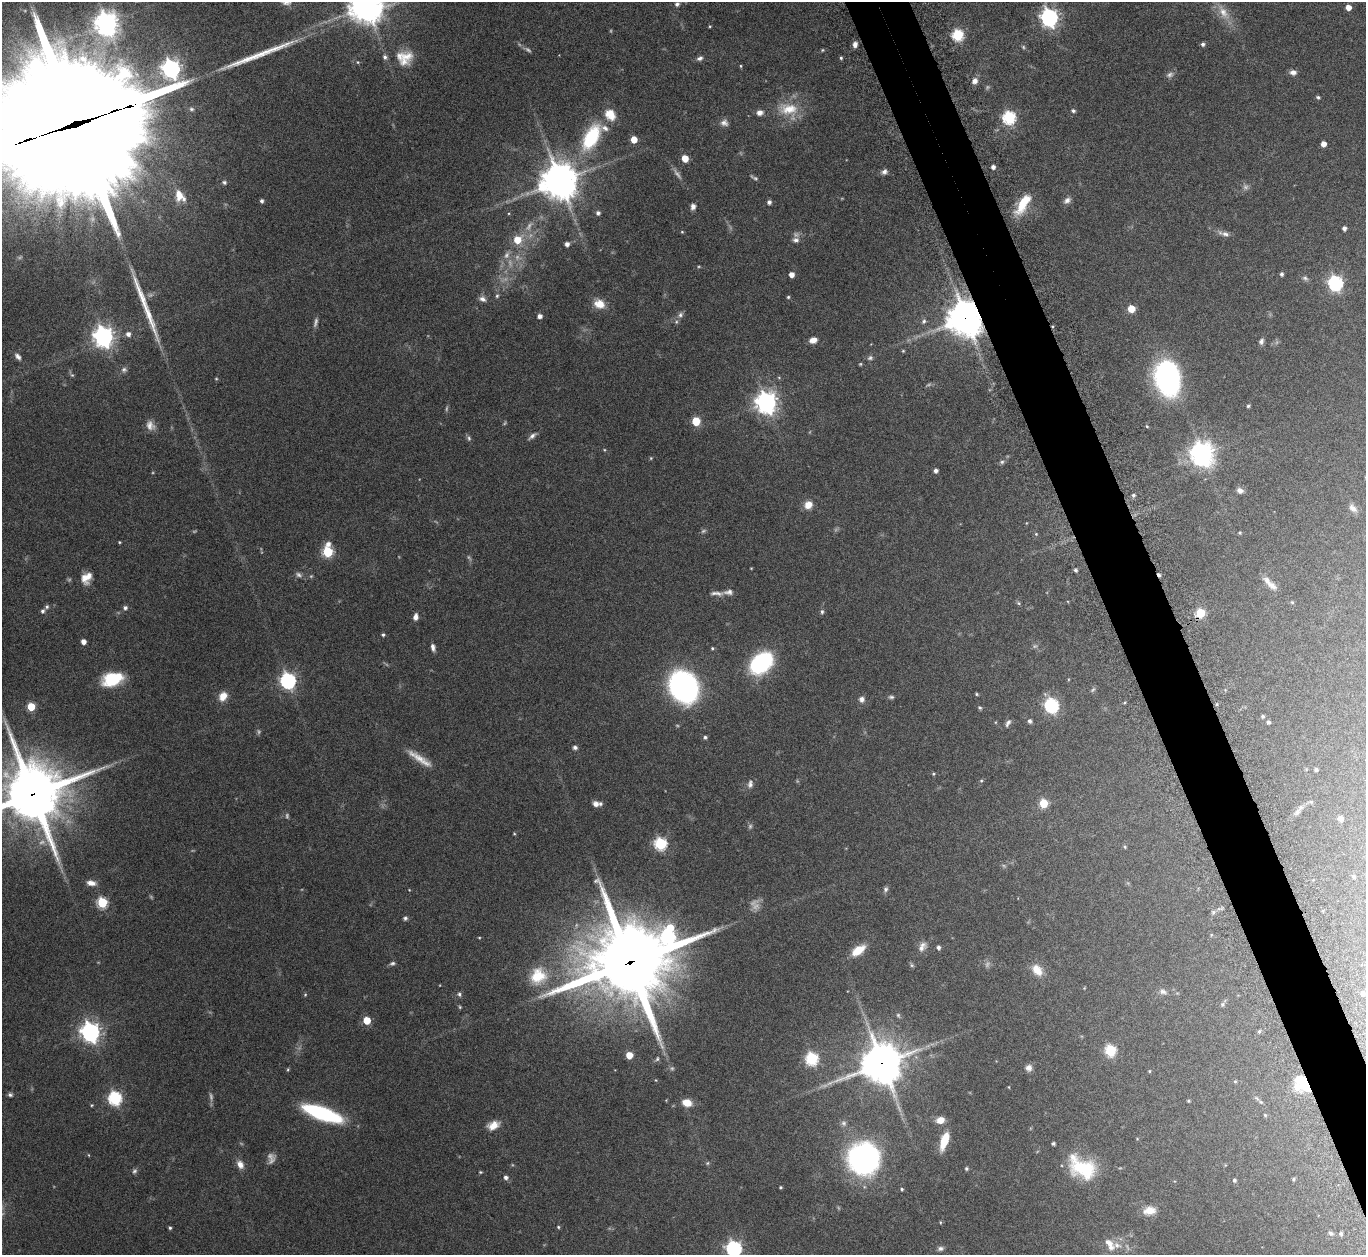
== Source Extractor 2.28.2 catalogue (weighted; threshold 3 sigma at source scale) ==
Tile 6 of 4 x 4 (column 2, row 2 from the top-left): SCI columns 1409-2772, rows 2700-3952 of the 5546 x 5534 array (HDU 1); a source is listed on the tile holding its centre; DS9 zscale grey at full resolution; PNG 1368 x 1257 px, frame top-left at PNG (2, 2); no overlay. Shown black and unused: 4% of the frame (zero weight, under 8 of 15 exposures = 4% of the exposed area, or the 3 px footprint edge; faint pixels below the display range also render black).
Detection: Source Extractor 2.28.2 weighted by HDU 2 'WHT'; one run over the whole footprint, this tile lists its part. Background 0.0793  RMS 0.0027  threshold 0.011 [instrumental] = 3 sigma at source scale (4.09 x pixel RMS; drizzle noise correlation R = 1.36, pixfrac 0.8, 0.05/0.05 arcsec/px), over >= 5 px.
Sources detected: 272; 44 too faint to see at this stretch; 1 cosmic-ray / hot-pixel residue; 3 long thin detections or spike segments (spike, bleed or trail) — not listed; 8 inside a brighter listed object's ellipse — not listed separately; the other 216 listed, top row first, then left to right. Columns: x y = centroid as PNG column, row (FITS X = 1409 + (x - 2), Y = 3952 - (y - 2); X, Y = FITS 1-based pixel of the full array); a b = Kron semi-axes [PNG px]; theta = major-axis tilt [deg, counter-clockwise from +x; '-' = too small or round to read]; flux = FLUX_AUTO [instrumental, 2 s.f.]
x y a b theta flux
677 4 6 6 - 0.57
366 6 11 11 - 460
1348 7 5 4 - 2.3
1223 12 26 11 -57 4
1049 18 7 7 - 110
106 24 9 8 - 230
710 26 4 3 - 0.23
958 35 6 6 - 28
855 44 6 5 - 1
1203 44 4 4 - 0.65
822 50 5 4 - 0.26
385 57 7 6 - 0.71
405 58 23 17 57 5.1
700 58 8 6 20 0.75
841 58 4 4 - 0.39
358 62 5 5 - 0.34
741 66 5 3 - 0.24
171 69 7 7 - 120
1293 72 8 6 -7 1.2
975 81 7 6 - 1.3
1318 97 5 4 - 0.42
788 109 30 20 -20 7.1
1073 111 5 5 - 0.47
760 113 8 6 10 1.2
610 115 17 13 -49 3.7
1009 117 6 6 - 39
76 123 72 37 17 19000
724 123 10 9 - 1.2
591 137 27 14 62 18
634 139 5 5 - 3.8
1323 144 5 4 - 1.9
685 158 5 5 - 4.5
993 167 4 4 - 1
884 172 8 6 35 0.86
755 178 8 5 -27 0.52
559 181 12 11 - 610
224 182 5 5 - 0.51
180 196 18 12 -57 3.8
1067 200 10 7 38 1
262 201 4 4 - 0.66
769 202 5 5 - 0.66
1023 203 25 9 58 7
693 206 6 5 - 1.1
598 213 5 5 - 0.74
1344 228 4 4 - 0.87
682 232 4 4 - 0.24
1225 234 12 7 -13 1.1
517 240 8 7 - 4.4
796 240 9 7 -6 0.83
567 244 4 4 - 1.1
1282 274 5 4 - 0.61
791 275 5 4 - 1.7
1305 278 8 6 -36 0.6
1335 283 7 6 - 57
497 296 5 5 - 0.45
788 297 4 4 - 0.29
482 299 9 7 -26 1.1
599 304 14 11 -22 3.2
1131 309 5 5 - 5.7
680 315 9 7 58 0.82
539 316 5 5 - 1
965 318 12 11 - 540
924 321 7 6 - 0.63
128 334 5 5 - 1.1
103 337 8 7 - 150
813 340 8 6 14 1.7
1261 341 7 6 - 0.71
903 351 4 4 - 0.26
18 356 9 6 -51 0.97
870 358 8 6 19 0.64
860 364 4 4 - 0.26
72 375 6 5 - 0.34
1167 378 29 20 -77 60
766 402 8 7 - 190
1248 406 4 3 - 0.36
696 421 5 5 - 9.2
150 425 13 10 -53 1.8
1147 426 5 4 - 0.31
532 436 13 5 38 0.92
469 438 8 6 -78 0.54
604 450 5 3 - 0.21
1202 454 8 8 - 250
1002 462 6 5 - 0.48
936 471 4 4 - 0.84
1240 490 8 6 -26 1.2
1133 495 5 5 - 0.49
808 505 9 7 42 2.7
1353 508 13 8 -45 1.3
1026 523 5 3 - 0.16
1240 533 4 4 - 0.3
1036 534 5 4 - 0.25
119 542 3 3 - 0.24
328 544 8 6 27 1.3
328 552 6 6 - 19
751 568 3 2 - 0.17
1075 570 4 4 - 0.48
86 578 13 10 57 2.9
1272 585 16 9 -42 1.8
716 593 19 5 -5 1.2
1292 602 5 4 - 0.3
1019 603 6 5 - 0.33
47 607 6 5 - 0.52
125 608 6 5 - 0.75
43 611 6 5 - 0.62
822 612 6 5 - 0.48
1200 613 5 5 - 14
415 617 7 5 79 1.2
383 635 4 4 - 0.45
83 642 4 4 - 1.6
433 647 8 5 -75 0.95
712 648 4 4 - 0.34
761 663 23 16 41 26
112 679 18 11 16 13
288 681 7 6 - 69
683 687 20 16 -59 110
1093 690 8 5 48 0.42
977 694 4 3 - 0.29
223 696 10 8 55 2.9
891 697 8 5 0 0.51
862 699 8 7 - 0.99
1052 705 7 6 - 51
31 707 5 5 - 7.9
980 708 6 4 -42 0.36
1263 716 4 3 - 0.41
1030 721 5 4 - 0.68
1268 722 4 3 - 0.55
1008 723 9 5 60 0.8
705 737 5 4 - 0.49
575 747 5 4 - 0.81
420 759 36 8 -33 3.7
1316 770 4 3 - 0.53
933 774 5 4 - 0.31
981 781 5 5 - 0.32
750 784 11 7 80 0.98
33 794 20 19 - 1800
1043 803 5 5 - 9.3
596 804 7 6 - 1.3
1297 812 12 6 54 1.1
1340 819 5 5 - 1.5
660 844 6 6 - 32
1125 847 5 4 - 0.3
1353 876 5 4 - 0.4
91 883 12 7 -10 1.6
885 889 7 6 - 0.65
409 890 3 3 - 0.15
102 903 6 5 - 20
1213 912 6 5 - 0.48
405 918 5 5 - 0.53
1211 935 5 3 - 0.22
668 937 13 9 83 50
938 947 5 4 - 0.72
921 948 13 9 19 1.5
858 950 16 8 35 4.3
630 962 27 25 8 2800
392 963 8 5 13 0.55
912 965 6 5 - 0.37
1037 970 15 10 -49 3.5
538 976 24 21 50 8.4
1084 988 4 3 - 0.19
1163 991 11 7 -17 1
1363 993 4 4 - 0.84
459 994 6 6 - 0.59
305 995 5 4 - 0.27
1222 1004 5 5 - 0.46
460 1007 4 4 - 0.27
898 1015 7 5 -74 0.43
367 1020 5 5 - 6.5
1259 1031 5 4 - 0.32
90 1032 8 7 - 140
1110 1050 6 6 - 22
629 1055 5 5 - 4.4
657 1059 7 5 74 0.41
812 1059 6 6 - 32
882 1063 14 13 - 750
1029 1068 8 8 - 1.2
288 1070 5 4 - 0.28
1149 1071 4 3 - 0.25
656 1080 5 3 - 0.19
1235 1081 4 4 - 0.27
1303 1084 18 12 -45 10
1009 1087 4 2 - 0.16
10 1095 6 5 - 0.53
115 1098 6 6 - 41
1257 1098 8 3 -45 0.41
1188 1101 4 3 - 0.29
687 1103 9 6 -16 3.7
92 1105 4 4 - 0.25
322 1113 37 11 -20 27
1265 1115 4 4 - 0.31
940 1120 8 6 11 2.9
843 1123 8 7 - 0.77
493 1125 13 8 24 2.6
944 1141 18 7 72 5.9
1053 1144 4 3 - 0.45
89 1155 5 3 - 0.19
863 1158 32 32 - 50
707 1163 5 5 - 0.34
240 1164 11 8 -64 1.8
1082 1167 32 20 -31 14
966 1168 4 4 - 0.41
134 1171 8 6 60 0.59
480 1172 4 3 - 0.24
506 1178 5 5 - 0.79
1293 1179 4 3 - 0.34
1234 1180 4 4 - 0.5
780 1187 3 3 - 0.31
902 1189 3 3 - 0.31
1149 1210 15 10 7 2.9
940 1222 4 3 - 0.22
558 1227 4 4 - 0.3
170 1228 4 3 - 0.4
1331 1233 8 6 -20 0.61
1341 1234 5 5 - 0.54
1110 1244 18 9 -59 2.3
734 1249 7 6 - 69
940 1249 7 5 7 0.7
Overlapping masked pixels (flux is a lower limit): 7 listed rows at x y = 76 123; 965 318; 1200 613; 33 794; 630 962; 882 1063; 1303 1084
Isophote crosses this tile's border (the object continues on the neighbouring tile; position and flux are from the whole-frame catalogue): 4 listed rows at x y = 366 6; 76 123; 33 794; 734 1249